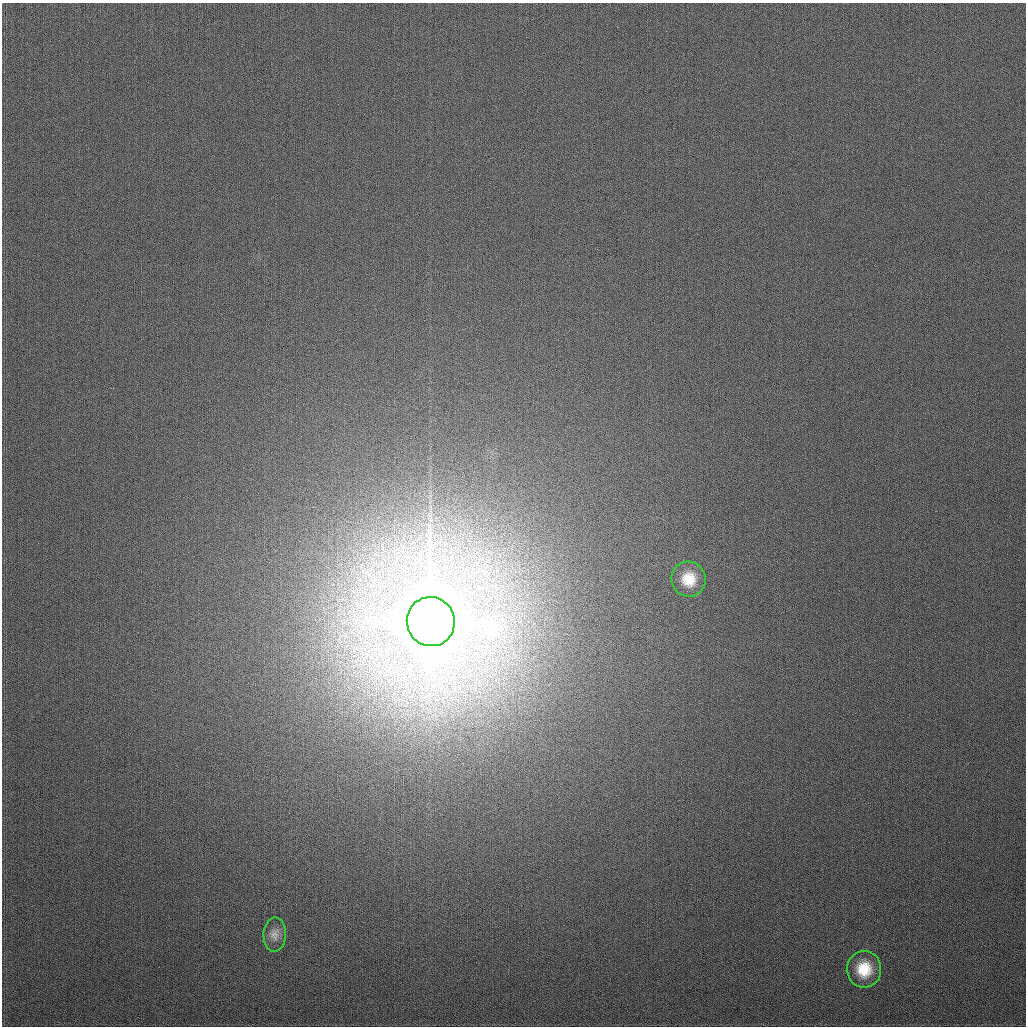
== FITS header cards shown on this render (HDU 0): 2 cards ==
NAXIS1  =                 1024
NAXIS2  =                 1024

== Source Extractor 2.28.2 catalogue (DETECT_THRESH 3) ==
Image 1024 x 1024 px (HDU 0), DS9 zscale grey, 1 PNG px = 1 image px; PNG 1028 x 1028 px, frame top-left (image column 1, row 1024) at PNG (2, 3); each listed source drawn as its Kron ellipse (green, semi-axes under 4 px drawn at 4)
Background 286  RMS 11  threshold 33.8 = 3 sigma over >= 5 px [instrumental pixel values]
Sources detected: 4; all 4 listed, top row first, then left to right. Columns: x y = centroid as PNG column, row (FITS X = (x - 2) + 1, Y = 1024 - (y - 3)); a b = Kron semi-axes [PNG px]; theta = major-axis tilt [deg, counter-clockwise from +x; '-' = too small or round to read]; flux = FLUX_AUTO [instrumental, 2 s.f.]
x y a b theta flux
689 579 17 17 - 1.9e+04
431 622 24 24 - 1.6e+07
275 934 17 11 89 6.2e+03
864 969 18 17 - 2.4e+04